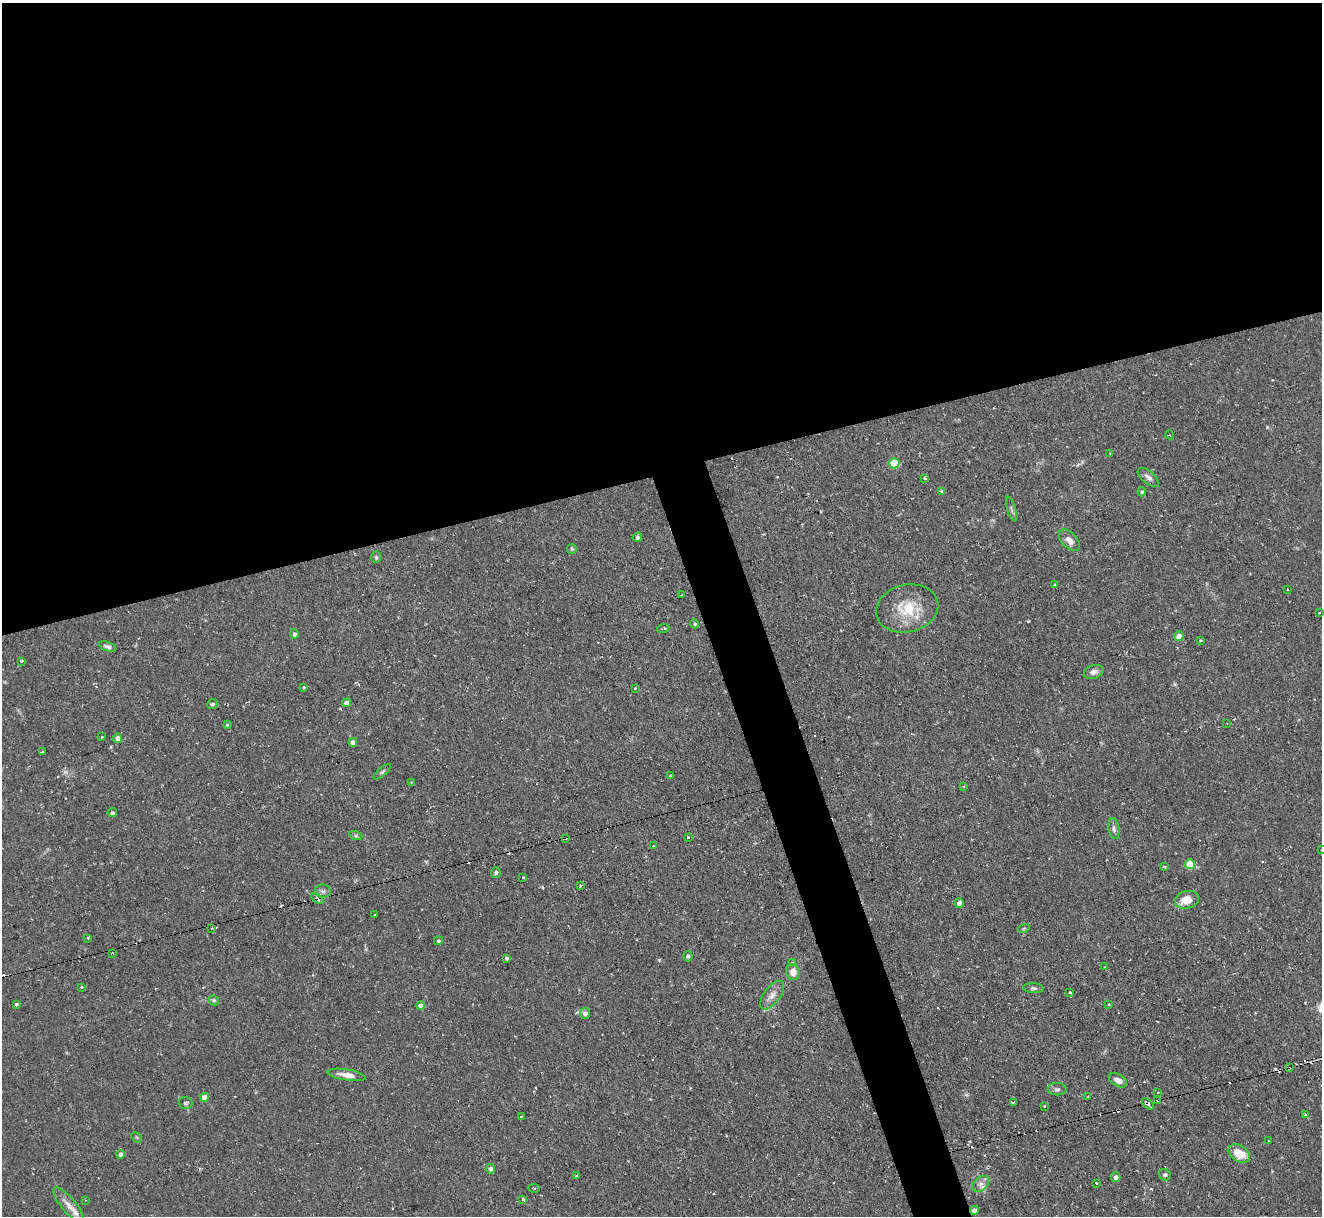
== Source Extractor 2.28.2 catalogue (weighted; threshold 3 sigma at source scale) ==
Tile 2 of 4 x 4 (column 2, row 1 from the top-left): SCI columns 1321-2640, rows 3780-4993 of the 5279 x 5261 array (HDU 1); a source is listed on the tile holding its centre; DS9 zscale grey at full resolution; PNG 1324 x 1218 px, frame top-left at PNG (2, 3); each listed source drawn as its Kron ellipse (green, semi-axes under 4 px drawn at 4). Shown black and unused: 41% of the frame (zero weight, under 2 of 3 exposures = <1% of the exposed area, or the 3 px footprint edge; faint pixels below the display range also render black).
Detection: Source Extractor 2.28.2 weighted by HDU 2 'WHT'; one run over the whole footprint, this tile lists its part. Background 0.126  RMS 0.0071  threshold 0.0318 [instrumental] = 3 sigma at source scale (4.5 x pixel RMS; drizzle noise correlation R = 1.50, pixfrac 1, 0.05/0.05 arcsec/px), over >= 5 px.
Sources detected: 122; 1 too faint to see at this stretch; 16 cosmic-ray / hot-pixel residue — neither listed nor drawn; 1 inside a brighter listed object's ellipse — not listed separately; the other 104 listed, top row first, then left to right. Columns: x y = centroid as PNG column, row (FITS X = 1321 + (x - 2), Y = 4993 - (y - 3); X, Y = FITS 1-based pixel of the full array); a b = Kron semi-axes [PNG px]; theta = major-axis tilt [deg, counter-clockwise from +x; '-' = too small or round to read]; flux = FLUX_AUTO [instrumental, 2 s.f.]
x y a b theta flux
1170 435 4 3 - 0.63
1110 453 3 3 - 0.52
894 463 5 5 - 24
1148 477 13 6 -40 2.8
925 478 3 3 - 1.7
941 491 4 3 - 1.1
1142 492 5 3 - 0.81
1011 509 13 2 -73 1.2
637 537 5 4 - 1.6
1069 540 13 7 -46 4.8
572 549 5 5 - 0.87
376 557 5 4 - 1
1055 585 4 3 - 0.97
1288 589 3 2 - 0.81
681 595 3 3 - 0.74
907 608 31 23 13 25
1319 612 3 2 - 0.81
695 624 4 4 - 1.1
663 628 6 3 20 1.2
294 634 5 4 - 1.5
1179 636 5 4 - 6
1200 640 3 3 - 1
108 646 9 4 -19 2.1
21 661 3 3 - 0.84
1094 672 10 7 19 3
303 687 3 3 - 3.4
635 688 3 2 - 0.61
347 703 4 4 - 4.4
212 704 5 5 - 1.6
1227 723 3 2 - 0.47
227 725 3 3 - 0.76
101 737 3 3 - 2.3
118 738 4 4 - 5.3
353 742 4 4 - 4.3
43 751 4 3 - 2.1
382 772 11 4 40 1.4
670 776 3 3 - 1.3
411 782 3 3 - 0.5
964 786 3 2 - 1.1
112 813 4 4 - 1.3
1114 828 10 5 -81 2.3
356 836 6 4 -18 0.96
688 837 3 3 - 1.1
565 838 3 3 - 1.1
653 846 3 2 - 0.74
1321 850 2 2 - 0.52
1190 864 5 5 - 19
1164 867 4 3 - 1.1
496 873 5 5 - 1.4
523 878 3 3 - 1.4
580 886 4 3 - 1.7
323 891 8 6 -2 2.1
317 899 7 4 -35 3.1
1187 900 12 8 14 11
959 903 5 4 - 2.4
374 915 3 3 - 1.1
212 928 3 2 - 1.2
1024 928 6 3 19 0.72
88 938 3 3 - 1.2
438 941 5 4 - 1.2
113 953 2 2 - 0.67
688 956 5 4 - 1.1
507 958 4 3 - 1.3
793 962 4 4 - 1.6
1104 967 3 2 - 0.58
793 972 8 7 - 7
81 987 3 2 - 0.98
1033 988 10 5 -4 1.6
1070 993 3 3 - 1.9
772 995 17 8 53 5.1
214 1000 5 4 - 0.93
16 1004 3 3 - 5
1109 1004 3 2 - 0.86
421 1006 4 4 - 4.9
585 1013 5 5 - 3.1
1289 1068 4 2 - 0.66
347 1075 19 5 -9 5.7
1118 1080 10 6 -30 4.5
1057 1089 9 6 0 2
1158 1092 2 2 - 0.64
1088 1096 3 3 - 0.61
205 1097 4 4 - 8.6
1158 1100 3 3 - 1.7
1013 1102 4 3 - 1.3
185 1103 7 6 - 1.3
1148 1104 7 4 -38 2.4
1044 1106 3 2 - 0.65
1305 1115 4 3 - 2.2
521 1116 3 2 - 0.45
137 1137 6 3 -45 0.8
1268 1141 3 2 - 0.74
121 1154 4 4 - 3.1
1239 1154 12 8 -35 13
490 1169 5 4 - 2.6
1165 1175 6 5 - 1.5
577 1176 3 3 - 1.9
1115 1177 5 5 - 2.4
1096 1183 3 3 - 1.4
981 1184 9 6 42 3.4
534 1188 5 3 - 0.91
523 1199 4 3 - 1.4
85 1200 3 2 - 0.53
69 1205 22 7 -50 5.9
974 1210 4 4 - 4.3
Overlapping masked pixels (flux is a lower limit): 6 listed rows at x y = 565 838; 317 899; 1289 1068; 1158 1100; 1148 1104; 974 1210
Isophote crosses this tile's border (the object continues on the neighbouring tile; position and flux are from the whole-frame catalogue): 1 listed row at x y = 1321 850